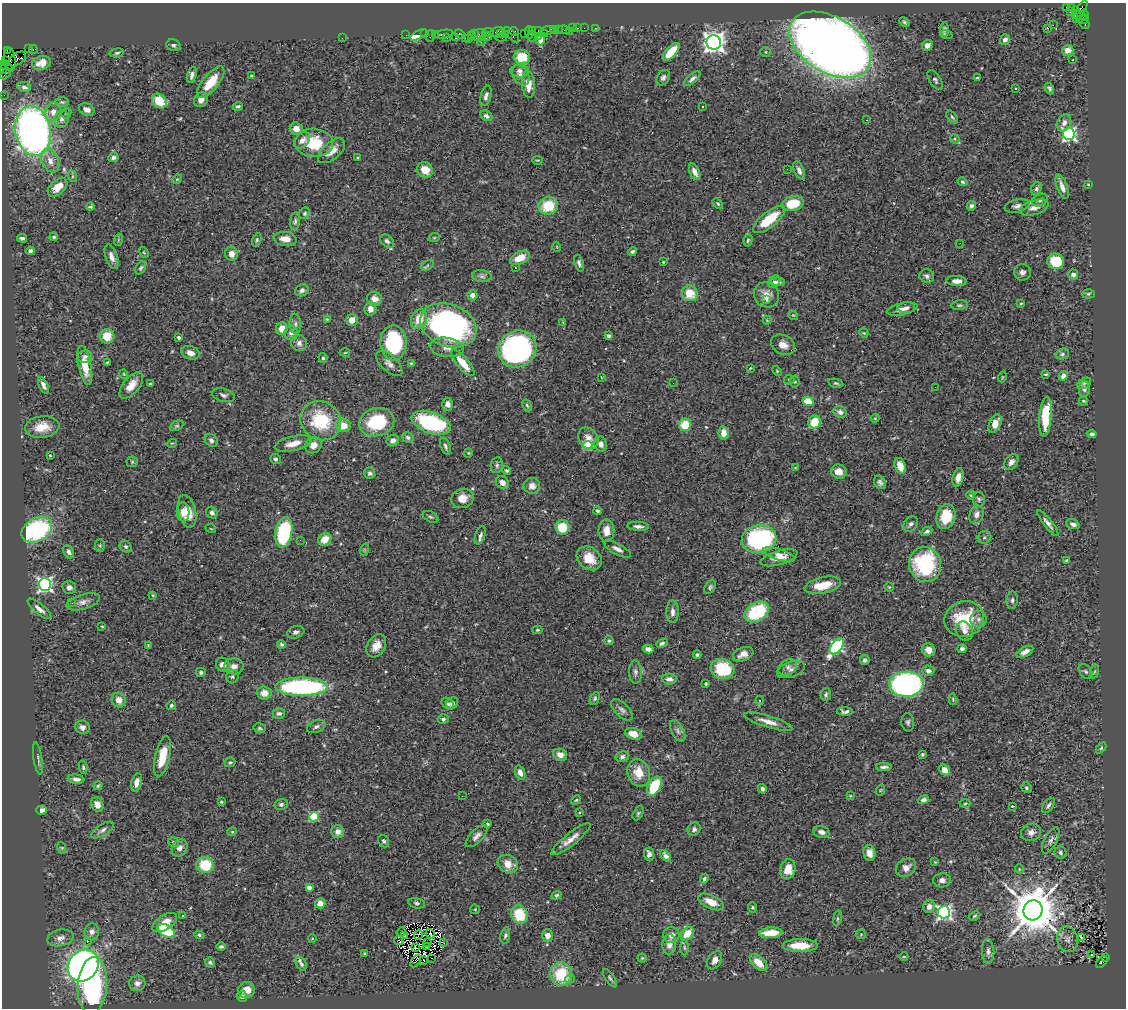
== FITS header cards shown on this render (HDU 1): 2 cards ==
NAXIS1  =                 1124
NAXIS2  =                 1006

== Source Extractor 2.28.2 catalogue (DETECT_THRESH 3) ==
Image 1124 x 1006 px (HDU 1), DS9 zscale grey, 1 PNG px = 1 image px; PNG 1128 x 1010 px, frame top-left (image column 1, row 1006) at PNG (2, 3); each listed source drawn as its Kron ellipse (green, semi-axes under 4 px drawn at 4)
Background 1.13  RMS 0.054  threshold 0.161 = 3 sigma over >= 5 px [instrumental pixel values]
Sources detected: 495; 3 with non-positive FLUX_AUTO (blend fragments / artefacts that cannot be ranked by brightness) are neither listed nor drawn; the other 492 listed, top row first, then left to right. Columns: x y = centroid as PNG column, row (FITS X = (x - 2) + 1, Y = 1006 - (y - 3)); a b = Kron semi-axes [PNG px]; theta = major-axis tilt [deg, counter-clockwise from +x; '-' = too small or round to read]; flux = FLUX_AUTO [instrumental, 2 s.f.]
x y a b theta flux
1066 7 3 2 - 360
1071 7 3 3 - 32
1076 11 4 3 - 350
1080 11 12 4 61 600
1070 12 2 2 - 21
1084 15 6 3 -79 230
1080 16 7 4 -7 240
1082 20 6 4 -6 180
904 22 5 3 - 5.7
1053 25 2 2 - 530
1085 25 4 3 - 41
573 28 3 2 - 54
578 28 2 2 - 18
584 28 2 2 - 34
595 28 3 2 - 20
1048 28 3 2 - 11
554 29 3 2 - 64
558 29 3 3 - 72
944 29 7 4 88 7
533 30 4 3 - 110
538 30 3 2 - 77
548 30 6 4 5 240
564 30 6 4 -9 86
514 31 4 3 - 99
569 31 2 2 - 20
488 32 6 3 10 130
497 32 7 2 17 170
529 32 6 3 -88 110
474 33 4 2 - 55
524 33 2 2 - 49
544 33 2 2 - 72
425 34 4 3 - 55
435 34 3 2 - 59
444 34 9 3 10 190
460 34 6 4 -22 130
501 34 4 3 - 220
505 34 4 3 - 120
946 34 6 3 -22 5.5
406 35 2 2 - 28
419 35 9 3 28 110
479 35 7 6 - 420
512 35 9 3 -46 190
430 36 6 2 72 170
471 36 3 2 - 54
532 36 5 3 - 140
538 36 3 3 - 83
447 37 4 3 - 33
455 37 4 3 - 85
486 37 6 4 13 220
501 37 6 3 5 380
342 38 2 2 - 42
465 38 2 2 - 100
469 39 2 2 - 21
541 40 6 4 75 38
1005 40 5 5 - 11
481 41 4 2 - 58
714 42 7 7 - 2500
173 45 7 5 -20 8.2
830 45 45 28 -31 6000
927 46 6 5 - 16
28 49 3 3 - 64
33 49 4 3 - 91
7 50 3 2 - 23
1068 50 5 5 - 32
671 52 11 5 47 99
765 52 5 4 - 4.9
117 53 7 4 9 6.9
522 57 8 7 - 83
17 59 10 5 35 490
10 60 12 5 -84 570
1072 60 3 2 - 2.4
5 61 2 2 - 27
41 63 9 7 20 29
6 66 7 3 -30 200
3 70 4 3 - 210
520 71 9 6 0 15
5 74 6 2 46 52
192 75 8 4 72 13
251 75 3 2 - 2.9
521 75 11 7 -57 20
663 78 8 6 58 12
977 78 3 3 - 4.4
692 79 10 4 41 11
935 80 11 5 -58 9.5
211 82 19 8 51 94
528 84 13 6 -84 49
24 87 7 5 -11 11
1015 88 3 2 - 5.1
1049 89 6 4 -62 8.2
4 95 2 2 - 20
486 96 10 5 75 14
201 100 8 6 54 19
159 101 8 6 -46 86
62 102 7 4 -2 5.9
238 106 5 4 - 6.6
702 106 3 2 - 13
87 110 8 6 -24 19
53 112 9 7 77 26
66 113 5 5 - 5.7
486 116 6 5 - 12
952 117 7 3 -51 5.4
62 119 9 7 73 17
866 120 2 2 - 3
1064 123 9 7 67 18
296 129 6 6 - 28
33 131 25 17 -80 1700
1069 134 6 6 - 750
955 139 5 4 - 4.1
302 140 9 6 45 19
314 143 19 14 -4 130
332 151 16 8 41 37
113 157 5 4 - 12
358 158 4 3 - 3.3
537 160 5 3 - 3.7
50 161 12 8 -64 30
787 169 3 2 - 3.9
425 170 8 7 - 52
799 170 9 5 -68 13
695 172 9 5 -65 21
72 176 6 4 -72 4.4
177 179 5 4 - 3.6
963 182 5 4 - 5.7
1088 184 4 2 - 2.6
57 187 12 7 43 55
1062 187 13 5 -70 23
1036 189 7 5 68 8.8
1040 200 8 6 26 10
793 203 11 7 14 120
718 204 6 4 -42 4.6
548 206 10 8 18 120
971 206 5 4 - 10
1017 206 13 6 13 14
90 207 4 3 - 7.5
1034 208 15 7 17 24
305 213 6 5 - 5.2
769 219 20 7 38 120
295 221 9 5 84 8.2
54 237 4 3 - 5.1
22 238 5 3 - 8.2
434 238 6 3 19 3.8
285 239 11 7 -7 36
118 240 6 4 72 4.4
257 240 7 4 71 5.3
748 240 6 4 74 5.9
387 241 8 5 -41 11
960 243 2 2 - 2.2
557 247 5 3 - 3.1
30 251 4 4 - 12
632 251 4 3 - 6.8
144 252 6 4 -58 3.9
231 254 7 6 - 25
111 257 13 6 -71 22
520 258 10 6 25 59
1056 261 8 7 - 130
663 262 3 2 - 2.9
579 263 8 4 -70 11
427 265 7 4 25 6.6
141 268 7 4 60 6.3
515 268 2 2 - 4.9
1022 272 8 8 - 14
1073 275 5 5 - 14
482 276 10 6 -7 12
927 276 7 6 - 10
957 281 10 5 -3 19
774 282 7 5 54 10
778 282 7 4 -6 9.8
302 290 7 5 28 12
690 293 8 7 - 78
1088 294 6 4 2 5.4
472 295 5 5 - 17
766 295 13 12 - 34
374 299 7 7 - 27
766 300 3 3 - 9.2
1021 303 3 3 - 3.1
960 305 8 4 5 6.8
906 308 9 5 2 14
370 309 6 6 - 23
902 309 16 6 12 25
793 315 5 4 - 3.6
327 319 4 3 - 3.5
419 319 10 8 72 62
352 320 6 5 - 32
767 320 4 4 - 3.4
563 322 4 4 - 3.3
295 324 10 5 -86 12
448 325 29 21 -21 1100
282 328 6 6 - 38
291 333 7 7 - 16
864 333 4 3 - 2.9
107 336 7 7 - 63
609 336 4 4 - 9.9
179 337 4 3 - 16
299 343 8 8 - 14
393 343 18 13 -89 310
783 345 12 9 -26 30
447 347 17 9 -8 33
517 349 19 18 - 870
190 353 9 6 -19 21
345 353 5 3 - 3.8
1062 354 7 5 16 7.5
85 357 7 6 - 9.9
323 358 5 4 - 5.8
107 362 3 3 - 3.9
411 363 4 4 - 3.8
463 363 16 6 -50 68
389 364 16 8 -42 21
85 365 20 6 -79 61
750 368 3 3 - 3
777 371 5 3 - 3.7
124 374 5 3 - 2.9
1046 374 4 2 - 4.5
1063 376 5 4 - 22
601 377 3 2 - 2
1002 377 5 3 - 3.4
789 380 5 5 - 4.4
795 381 6 4 -85 5.8
673 383 2 2 - 6
836 383 7 4 -12 6.4
1084 383 7 4 30 7.7
150 384 3 2 - 4.2
43 385 9 4 -64 14
131 385 16 8 50 40
935 387 2 2 - 4.3
1084 389 8 5 87 8.2
223 395 12 6 -16 12
808 401 5 4 - 76
1083 401 5 3 - 4.2
448 404 6 5 - 18
527 405 6 4 -63 5.7
840 412 7 5 -27 13
1045 417 20 6 85 120
875 418 4 4 - 3.6
321 421 21 19 -33 200
377 422 18 14 14 180
815 422 6 6 - 80
431 423 20 10 -19 370
995 424 10 5 64 44
685 425 6 6 - 90
177 426 7 4 26 6.3
343 426 7 6 - 50
42 427 17 10 7 55
724 433 6 5 - 40
1092 434 4 4 - 11
408 437 6 5 - 9.1
588 438 11 9 -55 26
211 440 7 5 -46 10
393 441 6 5 - 16
172 443 5 3 - 3.2
293 444 19 7 13 41
601 444 7 6 - 16
313 445 8 7 - 26
445 446 9 5 -71 10
587 446 5 4 - 160
468 453 5 4 - 3.5
50 456 3 2 - 3.3
275 459 5 5 - 8.1
132 462 5 5 - 5.9
1011 462 9 6 54 16
497 465 8 6 80 9
900 466 8 5 -72 45
795 467 4 2 - 2.3
507 470 4 4 - 7.6
839 472 8 7 - 27
370 473 6 5 - 8.2
958 477 9 5 75 24
880 482 7 5 -59 11
502 483 7 6 - 19
532 486 8 8 - 21
971 495 4 4 - 3.8
462 498 11 9 18 42
979 499 7 6 - 8.3
187 511 16 9 -78 60
597 511 4 4 - 7.6
183 512 9 6 -87 26
212 513 6 5 - 11
976 515 9 7 71 19
430 517 8 5 -26 7.1
946 517 12 9 75 94
1048 523 16 4 -51 15
911 524 8 6 54 12
1073 524 7 4 -19 14
638 526 11 4 -3 15
562 527 7 7 - 100
211 529 5 3 - 2.8
37 530 16 11 28 450
606 531 11 8 -89 33
927 531 6 3 27 8.3
284 532 15 8 80 390
480 535 9 5 71 12
984 537 7 6 - 8
325 539 7 6 - 46
759 539 17 14 11 470
300 540 2 2 - 13
100 545 6 5 - 5.3
126 547 6 5 - 9
617 549 15 5 -28 18
364 550 6 4 72 4.6
69 552 7 5 -62 12
779 555 16 5 -17 19
589 558 14 10 -38 67
779 558 19 7 16 32
1066 560 4 3 - 3.3
925 565 17 16 - 330
45 584 6 6 - 970
823 585 18 8 12 70
69 587 7 6 - 16
710 587 7 5 54 6.9
889 587 4 4 - 3.9
153 595 4 3 - 3.5
1012 600 9 5 84 10
83 602 17 7 17 23
72 603 3 3 - 4.7
40 609 14 5 -39 21
672 612 11 6 -90 18
757 612 13 9 32 240
964 619 20 17 19 160
978 619 8 8 - 16
102 626 4 4 - 3.7
537 630 5 4 - 4.3
964 631 10 8 -66 18
296 632 9 6 19 12
609 641 4 4 - 6.3
662 643 6 4 26 8.2
281 644 4 4 - 6
148 645 3 2 - 2.5
376 646 12 9 60 35
837 646 9 5 53 540
648 649 5 4 - 14
962 649 4 4 - 8.4
929 650 7 6 - 26
1025 652 9 5 29 19
743 654 10 6 23 26
697 655 4 4 - 6.4
865 660 5 5 - 11
223 665 7 6 - 22
234 666 10 8 3 23
788 667 10 7 34 14
722 669 12 10 -16 170
791 669 14 7 20 18
928 671 6 5 - 15
201 672 5 4 - 7.3
635 672 12 6 -87 14
1086 672 8 6 -49 8.6
1094 672 7 3 71 4.3
232 677 7 6 - 7.5
669 679 7 5 -4 18
706 684 3 2 - 3.9
906 684 17 12 2 920
302 687 26 9 -1 550
264 693 7 6 - 28
826 694 6 5 - 6.8
595 698 6 4 63 7.1
953 699 6 4 -73 4.4
119 700 7 7 - 28
760 700 5 4 - 5.1
452 703 6 5 - 12
448 704 7 5 -41 8.7
171 705 5 4 - 6.4
622 710 13 6 -45 14
845 712 8 4 -1 10
279 714 6 5 - 10
443 719 5 4 - 7.3
768 722 25 5 -17 32
908 722 9 6 -85 9.6
82 727 7 6 - 15
316 727 9 6 23 11
259 728 6 4 -13 5.6
678 731 12 6 -62 14
634 734 8 5 -16 39
1101 748 6 4 46 4.7
922 754 3 3 - 5.5
560 755 7 6 - 26
162 756 20 7 77 85
622 757 7 5 13 9.9
38 759 16 3 -81 9
230 762 5 5 - 5.8
83 767 7 4 -81 5.7
884 767 8 3 1 9.5
945 770 6 5 - 32
520 773 7 5 -69 21
639 773 14 11 -72 61
76 779 8 4 -7 15
137 782 9 5 76 23
98 786 4 3 - 4.1
654 786 10 6 61 160
1026 788 6 4 -54 6.3
762 789 5 4 - 9.5
881 790 5 3 - 3.1
462 796 2 2 - 4.4
850 796 4 2 - 2.6
576 800 5 4 - 4.4
923 800 6 4 21 14
221 802 4 3 - 4.1
97 804 7 6 - 27
281 804 7 5 14 7.4
965 804 5 3 - 4
1048 805 9 5 55 10
1012 806 4 2 - 5.5
42 810 5 4 - 15
580 812 3 2 - 2.6
638 813 7 5 62 6.1
314 817 5 5 - 220
488 824 3 3 - 4.6
694 829 7 6 - 11
103 830 13 5 32 14
338 831 6 6 - 24
232 832 5 4 - 4.2
822 832 8 5 -15 15
1031 832 10 8 22 19
476 836 14 6 45 17
571 839 24 6 38 33
1051 840 14 6 62 16
384 841 6 5 - 8.1
173 842 6 5 - 7.7
62 848 6 4 -72 4
179 848 9 7 62 23
1060 852 6 6 - 9.1
869 853 8 6 -79 25
649 854 7 5 -83 16
665 856 7 4 -48 13
935 862 4 4 - 3.9
508 864 11 8 -28 44
205 865 8 8 - 110
906 868 11 8 33 29
788 869 10 7 75 54
1019 869 5 3 - 3
704 879 5 4 - 6.7
942 880 9 7 4 18
309 887 4 4 - 22
557 895 5 4 - 5.8
711 902 14 6 -25 46
320 903 5 5 - 26
417 903 8 5 -11 8.3
752 907 5 4 - 4.5
929 907 6 6 - 19
475 909 5 4 - 3.4
1033 910 10 9 - 18000
944 912 6 6 - 950
519 914 9 8 - 140
182 916 3 2 - 5.4
974 916 6 4 28 4.7
837 918 8 4 81 6.2
165 923 14 7 33 46
166 931 9 6 -28 180
92 932 8 7 - 19
401 932 5 2 - 2.1
771 933 12 5 3 82
430 934 5 2 - 5.8
687 934 8 5 47 55
861 934 5 4 - 4.1
199 935 5 4 - 6.4
418 935 5 2 - 2.2
505 935 8 4 77 7.9
671 935 8 8 - 25
404 936 3 2 - 3
547 936 6 5 - 26
1082 937 3 3 - 45
60 938 13 8 12 24
312 939 4 3 - 2.7
1067 939 13 10 -76 22
399 941 5 2 - 3.2
87 942 3 2 - 32
427 942 2 2 - 0.39
444 943 3 2 - 4.4
669 944 10 7 86 24
800 945 17 6 0 75
221 947 5 4 - 6.5
427 947 2 2 - 3.5
684 947 8 4 -88 5.7
415 948 3 2 - 2.3
988 951 12 6 -87 17
364 954 3 3 - 3.6
1091 955 3 2 - 5.8
904 957 4 3 - 2.7
1105 957 3 2 - 180
432 958 2 2 - 48
642 958 4 4 - 3.9
715 960 10 6 60 22
416 961 7 2 58 2
424 961 3 2 - 1.9
210 962 5 4 - 6.2
1102 962 7 4 50 280
758 963 11 6 -44 54
301 964 7 5 -60 9.3
83 966 17 14 47 1400
561 974 12 11 - 140
610 978 11 4 -55 8.1
570 979 5 4 - 7.8
137 983 8 7 - 18
92 985 28 14 86 680
247 990 8 8 - 36
242 996 5 5 - 12
At the frame edge (FLAGS 8, measured only in part): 1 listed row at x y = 3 70
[3 non-positive-flux detections neither listed nor drawn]